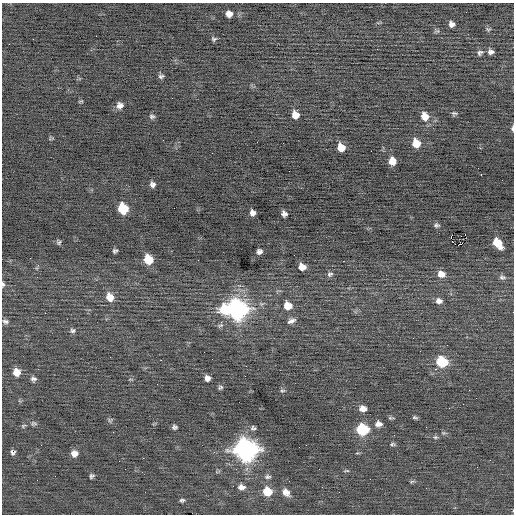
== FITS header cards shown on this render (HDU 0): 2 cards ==
NAXIS1  =                  512 / Axis length
NAXIS2  =                  512 / Axis length

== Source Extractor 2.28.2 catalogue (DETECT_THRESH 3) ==
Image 512 x 512 px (HDU 0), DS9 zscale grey, 1 PNG px = 1 image px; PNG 516 x 516 px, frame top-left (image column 1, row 512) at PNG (2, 3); no overlay
Background -0.0233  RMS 0.74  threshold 2.22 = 3 sigma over >= 5 px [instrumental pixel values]
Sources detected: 92; all 92 listed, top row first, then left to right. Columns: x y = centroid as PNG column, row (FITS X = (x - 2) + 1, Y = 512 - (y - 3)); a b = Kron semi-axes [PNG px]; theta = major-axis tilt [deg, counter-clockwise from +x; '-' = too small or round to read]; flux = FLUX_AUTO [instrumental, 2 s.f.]
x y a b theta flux
229 14 6 6 - 270
451 24 6 5 - 210
488 29 7 5 -12 81
96 36 2 2 - 71
214 39 6 5 - 100
9 44 2 2 - 87
491 52 6 5 - 170
480 53 9 7 29 140
161 76 8 5 5 110
81 101 7 3 1 55
120 105 7 7 - 260
454 113 7 6 - 93
295 115 7 6 - 490
152 116 7 6 - 110
425 116 9 8 - 520
512 129 6 3 -90 120
416 143 8 7 - 780
341 147 7 6 - 680
371 151 2 2 - 23
212 153 2 2 - 20
392 161 7 6 - 580
289 171 2 2 - 190
481 175 3 2 - 140
152 184 6 5 - 170
123 209 8 7 - 2400
253 213 6 5 - 220
284 214 6 5 - 190
436 225 7 5 -3 110
465 235 2 2 - 190
451 238 2 2 - 940
59 242 6 6 - 100
453 242 3 2 - 41
497 243 10 6 -49 1100
458 245 2 2 - 8200
115 251 5 4 - 100
259 251 5 5 - 170
30 258 3 2 - 44
148 259 8 7 - 1300
198 260 2 2 - 93
37 267 11 3 59 74
302 267 6 6 - 430
330 274 8 7 - 130
441 274 9 8 - 400
502 277 10 6 -11 160
3 284 6 4 -81 110
110 297 10 8 -64 550
439 301 8 6 -6 240
288 306 8 7 - 690
225 309 10 10 - 1800
237 309 10 9 - 22000
45 313 2 2 - 33
5 321 9 6 -9 140
291 321 11 6 23 200
73 331 8 6 10 120
110 357 3 2 - 52
212 359 2 2 - 20
442 362 8 7 - 2500
435 369 3 2 - 550
16 372 8 7 - 530
207 378 6 5 - 240
33 379 7 7 - 150
220 387 6 5 - 97
469 390 2 2 - 110
282 391 7 4 5 78
449 408 2 2 - 35
363 409 7 6 - 380
415 417 6 4 -12 88
391 418 8 3 -5 71
110 420 7 6 - 92
34 423 8 6 -1 110
378 424 8 6 3 260
23 426 7 5 20 75
174 427 5 4 - 120
253 428 7 6 - 110
362 429 8 7 - 3700
435 437 7 5 18 88
393 444 8 4 -9 87
246 450 10 9 - 33000
214 452 4 3 - 42
12 453 7 6 - 110
74 453 7 7 - 300
125 469 2 2 - 80
346 471 8 3 4 60
55 476 3 2 - 41
91 476 5 4 - 98
268 477 8 6 5 120
370 479 2 2 - 30
412 481 9 3 15 63
241 487 9 7 -5 280
267 491 8 7 - 1200
286 492 10 7 -44 370
182 500 6 5 - 100
At the frame edge (FLAGS 8, measured only in part): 2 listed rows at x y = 512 129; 3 284